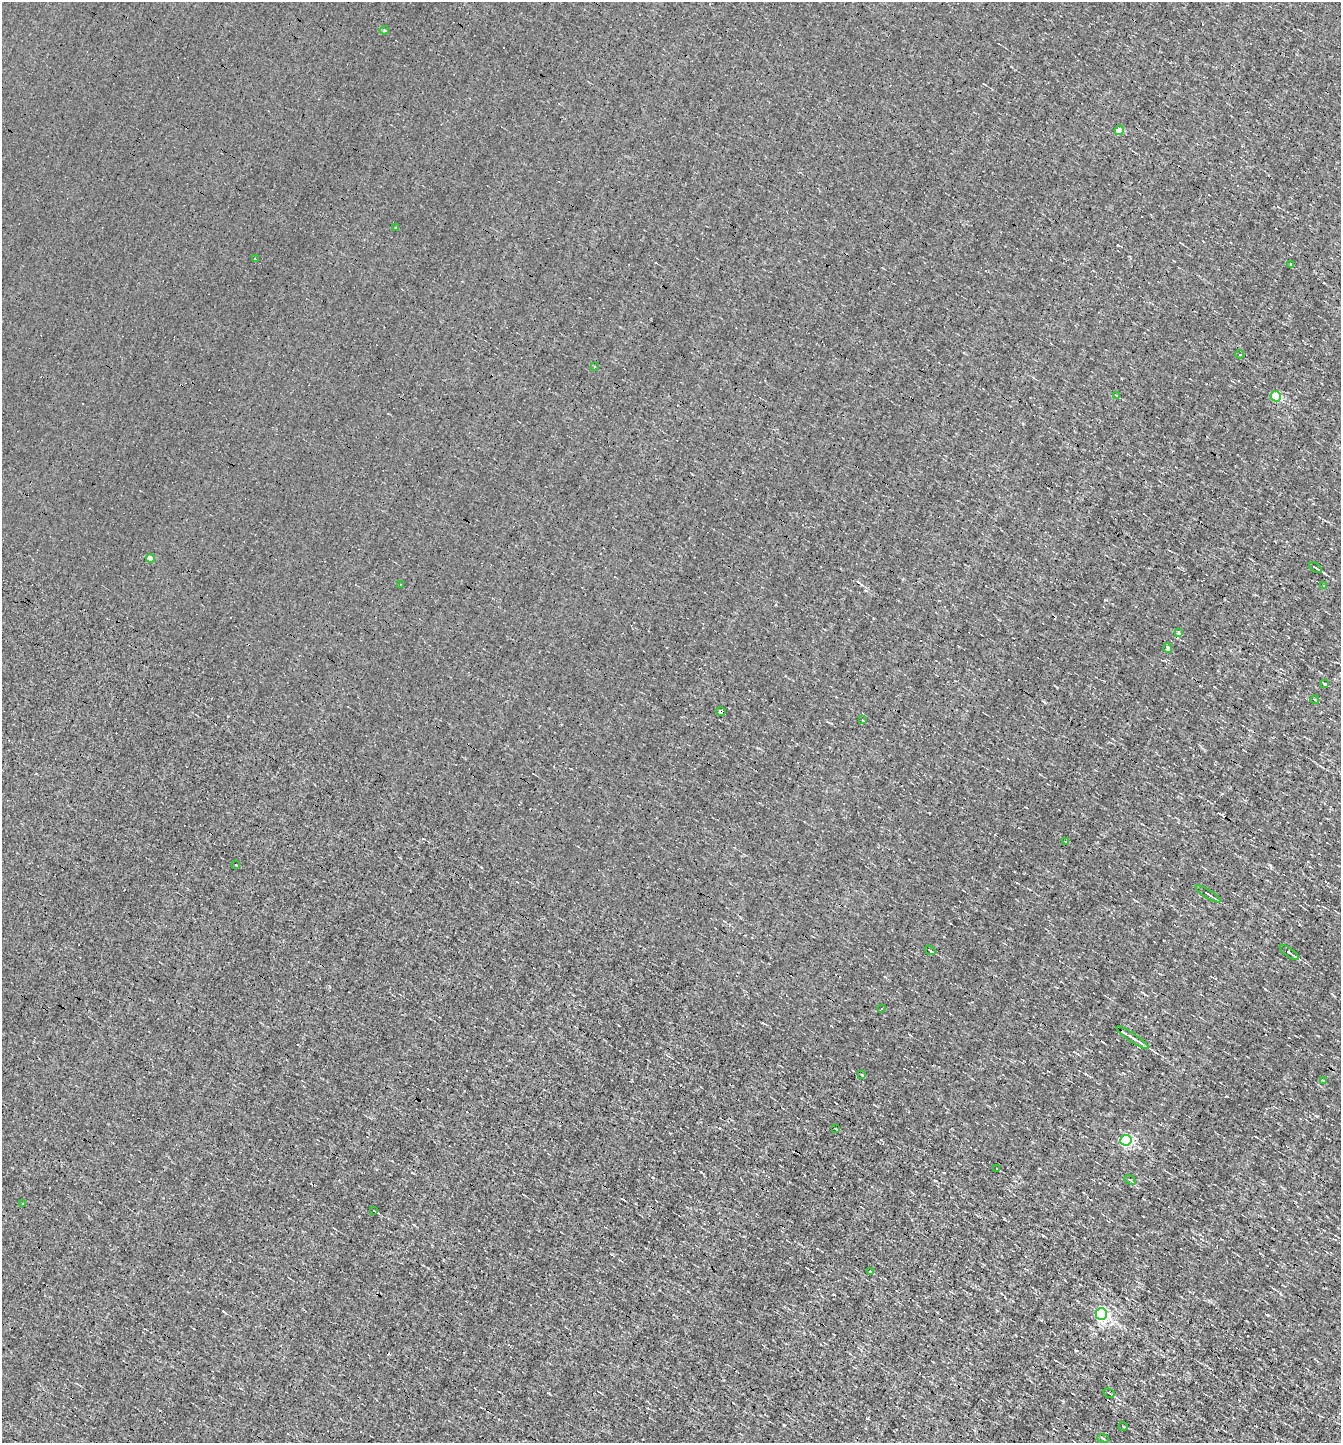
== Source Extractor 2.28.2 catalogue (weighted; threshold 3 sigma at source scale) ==
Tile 6 of 4 x 4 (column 2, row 2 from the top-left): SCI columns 1477-2815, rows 2885-4325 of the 5770 x 5767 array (HDU 1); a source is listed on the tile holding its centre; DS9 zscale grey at full resolution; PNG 1343 x 1445 px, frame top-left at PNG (2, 2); each listed source drawn as its Kron ellipse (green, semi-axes under 4 px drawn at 4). Shown black and unused: <1% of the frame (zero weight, under 3 of 4 exposures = <1% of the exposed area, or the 3 px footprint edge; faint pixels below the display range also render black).
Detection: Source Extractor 2.28.2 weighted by HDU 2 'WHT'; one run over the whole footprint, this tile lists its part. Background -6.74e-04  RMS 0.038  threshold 0.171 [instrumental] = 3 sigma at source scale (4.5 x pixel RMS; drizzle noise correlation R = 1.50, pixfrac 1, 0.05/0.05 arcsec/px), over >= 5 px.
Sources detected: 52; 13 cosmic-ray / hot-pixel residue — neither listed nor drawn; the other 39 listed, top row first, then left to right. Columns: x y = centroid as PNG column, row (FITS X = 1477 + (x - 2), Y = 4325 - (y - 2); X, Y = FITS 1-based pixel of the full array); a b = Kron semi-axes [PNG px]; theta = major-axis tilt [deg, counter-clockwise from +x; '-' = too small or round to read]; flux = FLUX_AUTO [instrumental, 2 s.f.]
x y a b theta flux
384 30 4 4 - 3.9
1119 130 5 4 - 76
396 227 4 2 - 3.1
255 259 3 3 - 4.5
1290 264 3 3 - 8.1
1240 354 4 2 - 9.9
595 366 3 2 - 5.3
1116 395 4 2 - 2.6
1276 396 5 5 - 220
150 558 4 4 - 27
1316 568 7 2 -32 6.6
400 584 2 2 - 2.6
1323 586 3 3 - 5.7
1178 633 3 3 - 15
1168 648 5 4 - 11
1324 684 3 3 - 11
1315 700 4 3 - 3.9
721 711 4 3 - 230
862 720 2 2 - 5
1065 841 3 3 - 13
236 865 2 2 - 3
1208 894 14 3 -32 13
930 950 6 2 -35 6.1
1289 952 11 4 -36 9.9
881 1009 2 2 - 2.8
1133 1038 19 4 -33 20
862 1075 4 3 - 2.9
1323 1080 4 3 - 3.3
836 1129 3 2 - 2.5
1126 1140 5 5 - 560
997 1169 4 2 - 2.8
1130 1180 6 3 -36 4.1
22 1204 4 2 - 3.6
374 1211 3 2 - 2.5
870 1271 4 2 - 2.9
1101 1314 6 5 - 880
1109 1393 6 2 -27 5.6
1123 1426 4 3 - 3.2
1103 1438 6 3 -21 4.5
Overlapping masked pixels (flux is a lower limit): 1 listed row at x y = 721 711
Unlisted compact peaks at least as high as the median listed source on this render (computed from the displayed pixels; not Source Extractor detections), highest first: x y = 784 1425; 1268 1315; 1317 1116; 1270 865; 1265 989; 548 1393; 1118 245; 653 1177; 866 590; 481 867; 1226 1096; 1044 702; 1105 600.